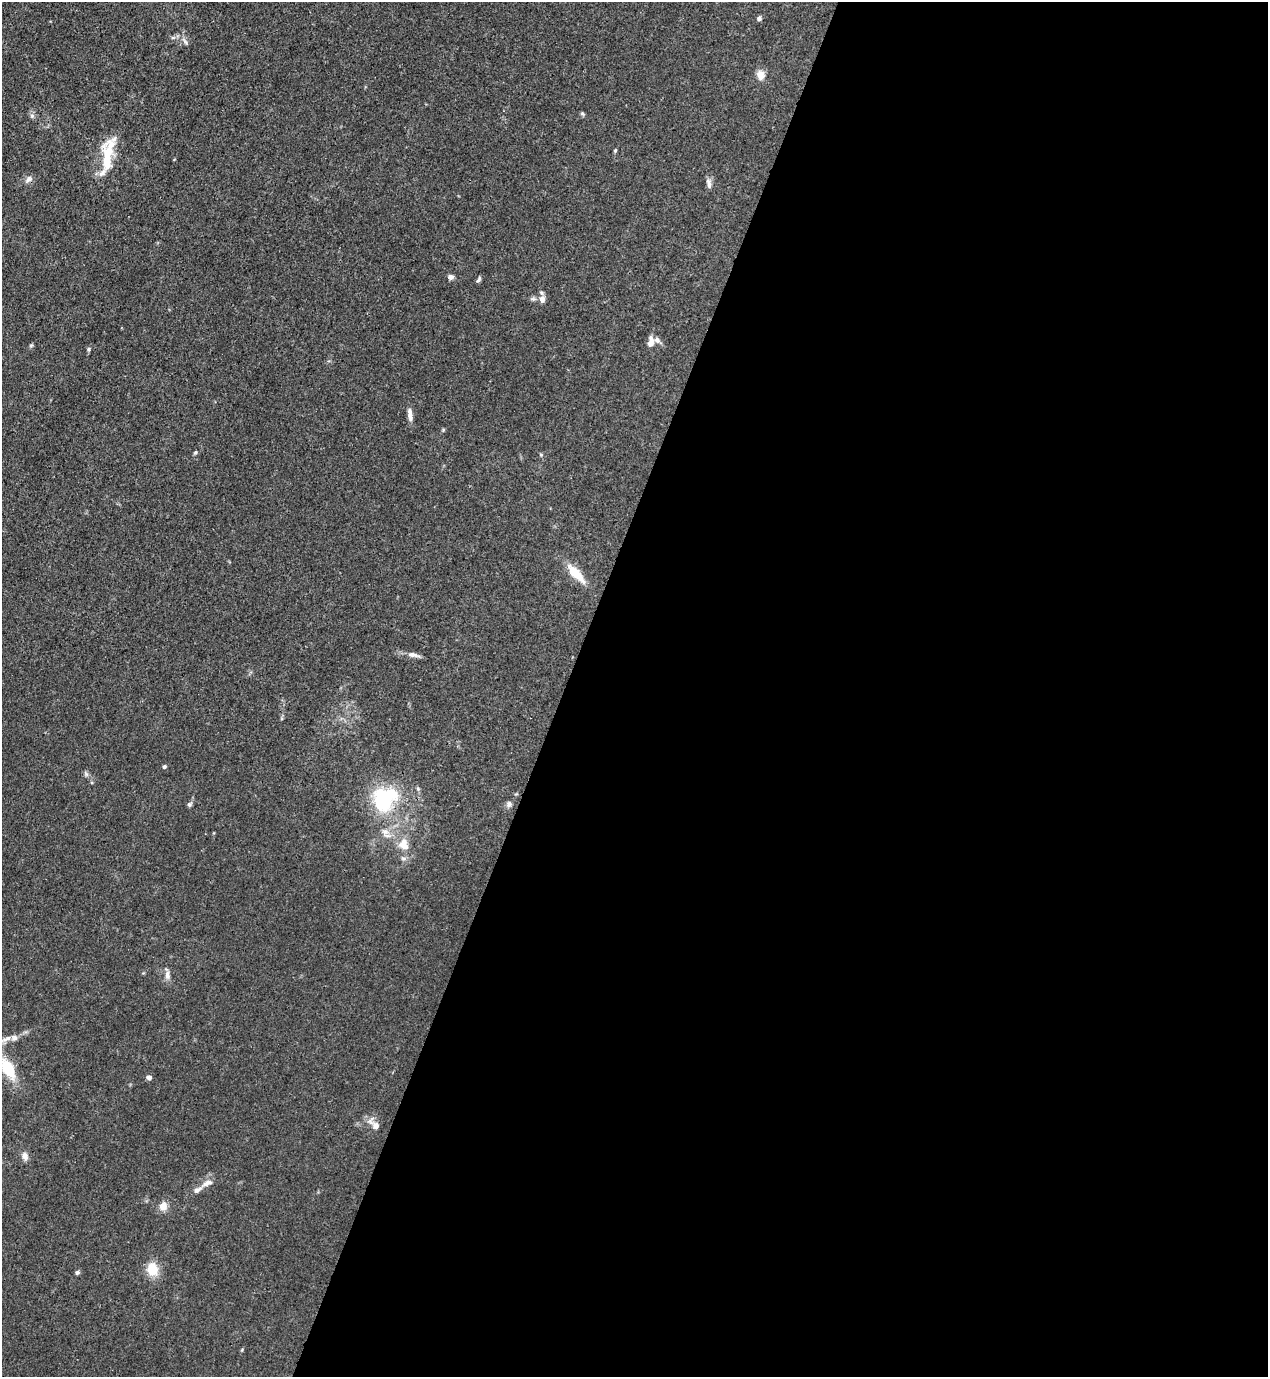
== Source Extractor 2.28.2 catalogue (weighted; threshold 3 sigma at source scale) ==
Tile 12 of 4 x 4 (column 4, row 3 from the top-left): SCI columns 4152-5417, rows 1416-2790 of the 5639 x 5578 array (HDU 1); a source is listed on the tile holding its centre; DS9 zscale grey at full resolution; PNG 1270 x 1379 px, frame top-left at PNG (2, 2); no overlay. Shown black and unused: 56% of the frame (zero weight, under 3 of 4 exposures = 7% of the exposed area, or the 3 px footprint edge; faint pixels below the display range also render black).
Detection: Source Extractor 2.28.2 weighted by HDU 2 'WHT'; one run over the whole footprint, this tile lists its part. Background 0.0145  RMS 0.0024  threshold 0.0108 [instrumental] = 3 sigma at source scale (4.5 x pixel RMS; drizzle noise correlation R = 1.50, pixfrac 1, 0.05/0.05 arcsec/px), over >= 5 px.
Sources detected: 45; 1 inside a brighter object's white glare — not listed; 6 inside a brighter listed object's ellipse — not listed separately; the other 38 listed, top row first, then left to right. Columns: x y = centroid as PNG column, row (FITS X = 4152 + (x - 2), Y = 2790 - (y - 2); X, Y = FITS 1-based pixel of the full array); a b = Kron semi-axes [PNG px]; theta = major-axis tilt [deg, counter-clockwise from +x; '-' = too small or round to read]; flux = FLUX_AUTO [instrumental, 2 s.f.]
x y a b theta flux
759 18 6 5 - 0.57
173 37 7 4 19 0.44
185 42 10 3 -50 0.49
760 75 11 9 -73 1.9
582 114 6 5 - 0.35
32 116 6 5 - 0.52
615 150 5 4 - 0.3
108 154 23 14 -86 6.5
28 179 11 7 39 0.98
709 183 13 5 -80 1
450 277 7 6 - 0.78
479 279 9 4 58 0.46
542 299 8 6 -81 1.4
651 342 13 7 80 1.8
31 345 6 4 2 0.29
89 349 6 4 29 0.36
410 415 15 6 -83 1.3
195 452 6 4 48 0.36
541 455 5 4 - 0.29
576 574 25 9 -47 5
413 655 17 6 -11 1.3
164 767 4 4 - 0.43
418 789 5 5 - 0.37
382 801 32 21 -72 16
189 804 7 5 40 0.48
509 804 7 7 - 0.77
385 832 11 8 8 1.5
404 845 17 13 -67 4
167 975 12 7 -85 1.2
7 1039 18 6 20 1.9
8 1068 24 12 -59 8.6
149 1077 4 4 - 1.3
375 1125 19 9 -39 1.9
25 1156 10 7 -74 1.2
207 1183 17 7 24 1.5
163 1206 10 9 - 2
152 1269 14 11 -83 4.7
77 1272 5 5 - 0.47
Isophote crosses this tile's border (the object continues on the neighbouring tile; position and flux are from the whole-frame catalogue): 1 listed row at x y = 8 1068